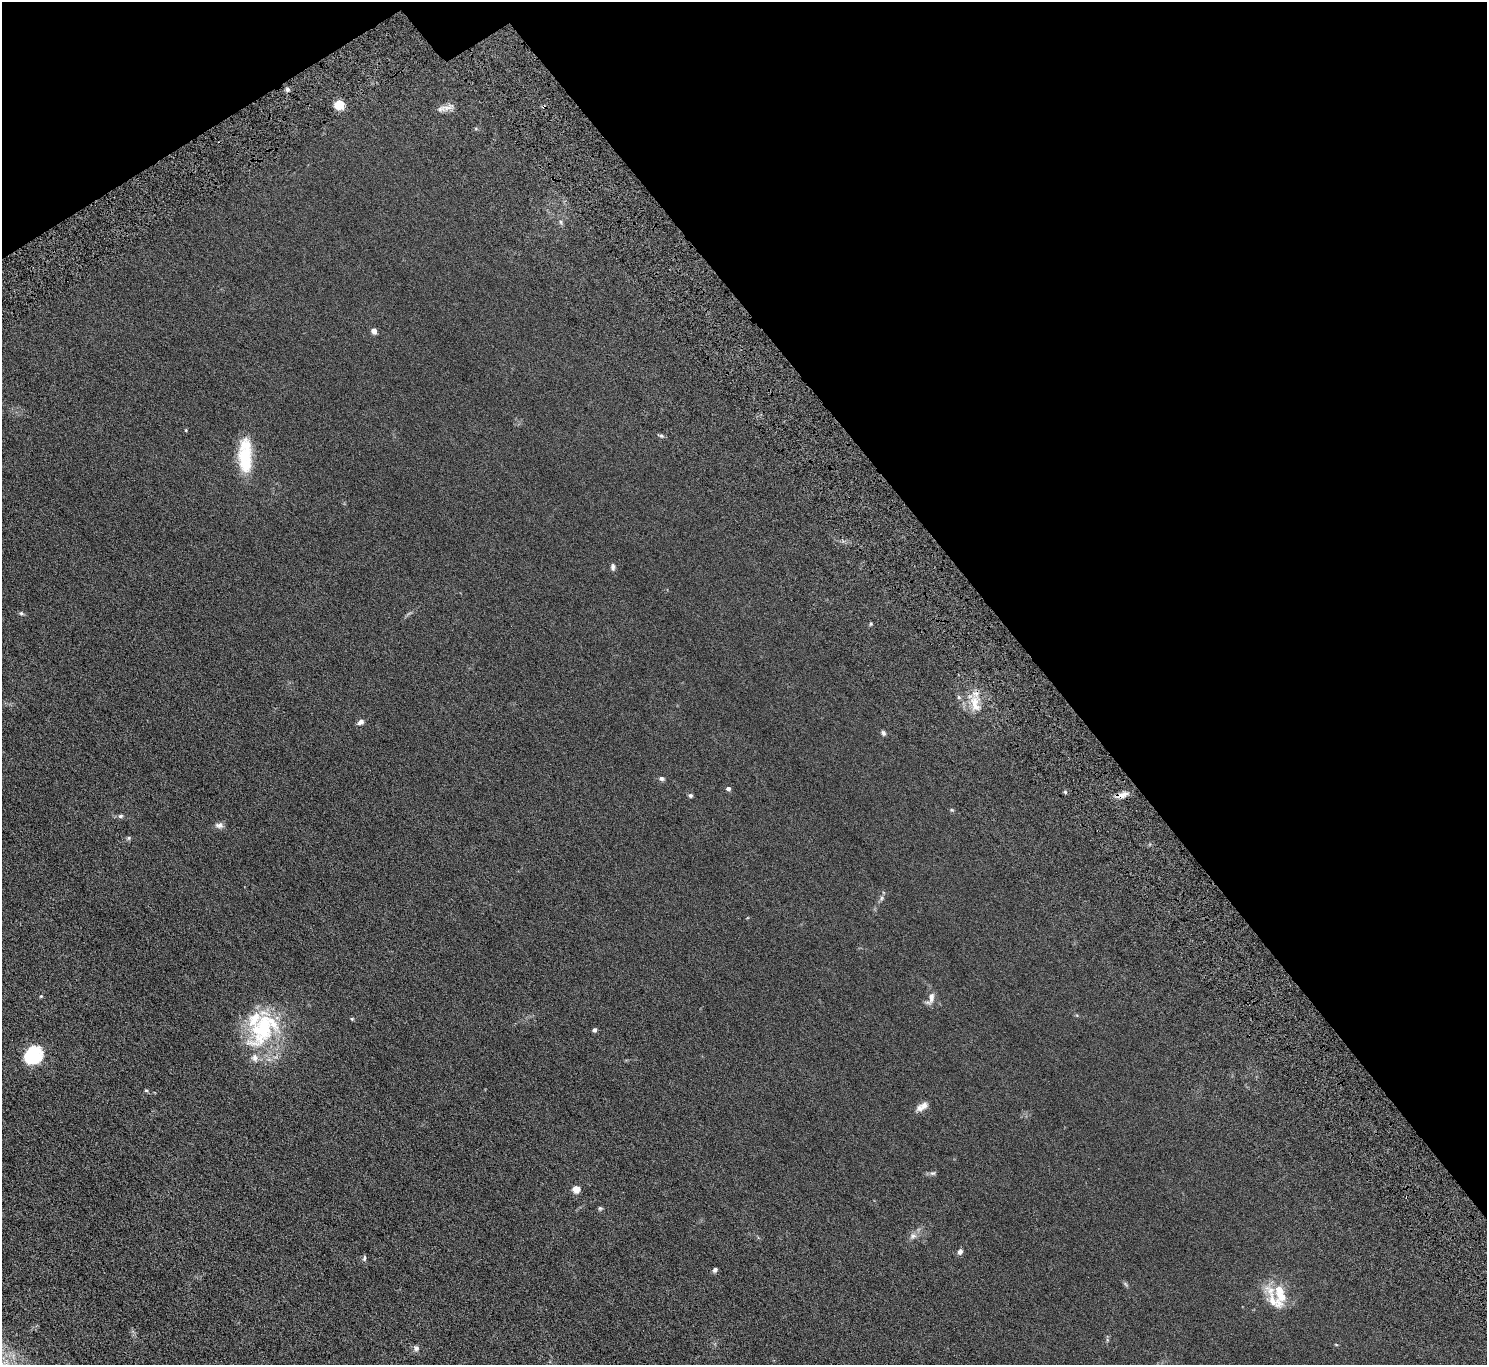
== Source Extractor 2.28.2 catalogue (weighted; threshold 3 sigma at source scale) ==
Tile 3 of 4 x 4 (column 3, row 1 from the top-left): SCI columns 3074-4558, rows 4349-5711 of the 6146 x 6105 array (HDU 1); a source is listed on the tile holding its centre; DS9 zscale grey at full resolution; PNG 1489 x 1367 px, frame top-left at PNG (2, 2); no overlay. Shown black and unused: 33% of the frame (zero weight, under 4 of 8 exposures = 5% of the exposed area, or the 3 px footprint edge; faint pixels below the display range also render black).
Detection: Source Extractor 2.28.2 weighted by HDU 2 'WHT'; one run over the whole footprint, this tile lists its part. Background 0.0318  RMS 0.0058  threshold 0.0239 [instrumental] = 3 sigma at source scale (4.09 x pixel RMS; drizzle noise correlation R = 1.36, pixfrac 0.8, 0.05/0.05 arcsec/px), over >= 5 px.
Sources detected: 47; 1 cosmic-ray / hot-pixel residue — not listed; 6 inside a brighter listed object's ellipse — not listed separately; the other 40 listed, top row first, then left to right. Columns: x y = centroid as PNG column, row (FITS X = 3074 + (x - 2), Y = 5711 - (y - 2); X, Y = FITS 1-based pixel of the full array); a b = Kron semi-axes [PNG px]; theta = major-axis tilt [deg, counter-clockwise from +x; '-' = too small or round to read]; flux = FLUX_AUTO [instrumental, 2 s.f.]
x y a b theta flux
287 89 6 5 - 1
339 105 10 8 41 6.5
447 108 13 6 4 2.8
561 222 6 4 -71 0.76
374 331 5 4 - 3.6
186 430 5 3 - 0.38
661 436 6 4 -1 0.74
244 456 45 17 85 19
613 567 9 5 -88 1.2
21 613 6 5 - 0.8
870 624 5 3 - 0.54
975 704 23 9 -76 7.1
360 722 8 6 32 1.6
883 733 6 5 - 1.1
661 778 6 5 - 1
728 789 4 4 - 1.5
690 795 5 5 - 0.81
1123 795 15 7 21 3.4
952 810 6 3 -18 0.51
120 816 7 5 17 0.97
219 825 11 7 -13 1.8
129 838 6 4 89 0.68
881 898 6 4 88 0.87
41 996 5 3 - 0.42
931 998 18 8 70 2.9
352 1019 5 4 - 0.51
264 1027 50 28 56 43
594 1030 4 4 - 1.5
33 1056 19 17 40 21
146 1090 5 3 - 0.5
922 1106 17 8 34 3.1
933 1173 7 6 - 0.98
576 1189 5 5 - 9.6
600 1208 6 5 - 0.7
913 1236 8 7 - 1.7
960 1252 7 5 59 1.5
364 1258 8 4 79 0.86
715 1270 6 5 - 1
1282 1297 17 13 -87 8
416 1348 7 7 - 1.5
Overlapping masked pixels (flux is a lower limit): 1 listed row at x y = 1123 795